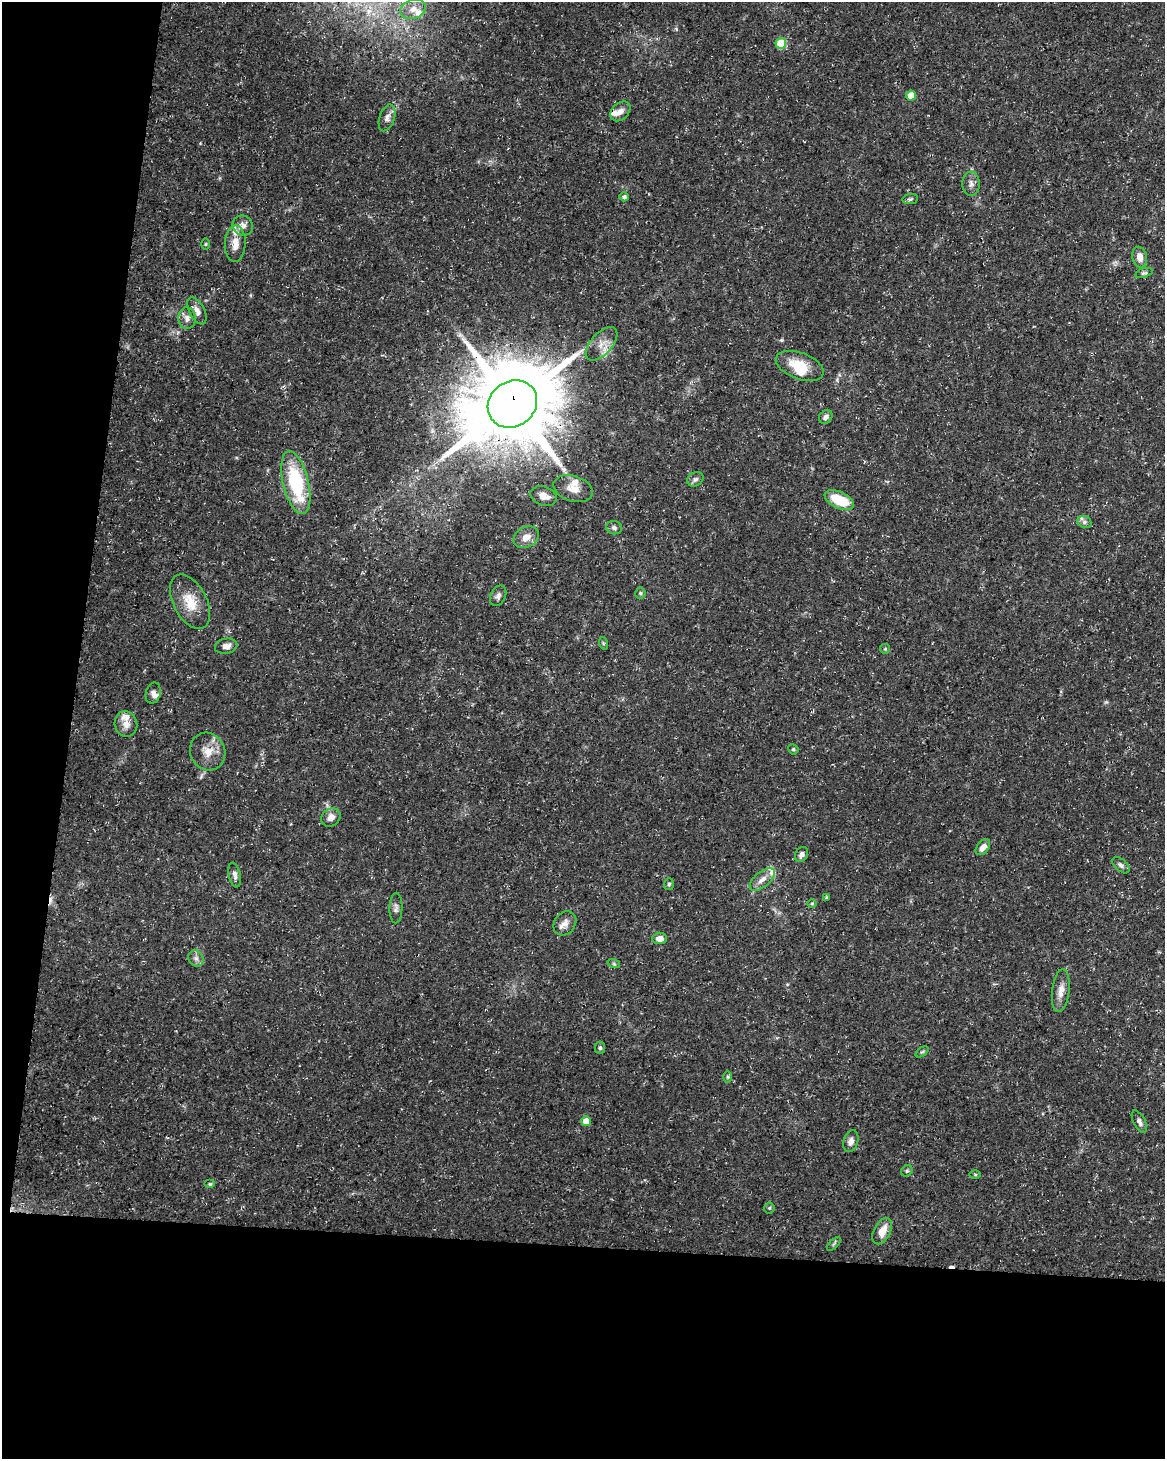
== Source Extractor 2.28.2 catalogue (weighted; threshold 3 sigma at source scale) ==
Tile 9 of 4 x 3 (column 1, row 3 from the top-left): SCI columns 10-1172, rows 285-1741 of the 4661 x 4881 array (HDU 1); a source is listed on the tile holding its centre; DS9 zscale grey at full resolution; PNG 1167 x 1461 px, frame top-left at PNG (2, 2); each listed source drawn as its Kron ellipse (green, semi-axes under 4 px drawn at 4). Shown black and unused: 21% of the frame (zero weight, under 3 of 5 exposures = <1% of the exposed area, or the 3 px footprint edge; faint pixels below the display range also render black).
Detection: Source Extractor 2.28.2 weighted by HDU 2 'WHT'; one run over the whole footprint, this tile lists its part. Background 0.0267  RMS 0.0022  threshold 0.00997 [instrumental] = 3 sigma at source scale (4.5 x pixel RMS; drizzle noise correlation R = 1.50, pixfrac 1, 0.0396/0.0396 arcsec/px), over >= 5 px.
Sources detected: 76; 2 cosmic-ray / hot-pixel residue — neither listed nor drawn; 10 inside a brighter listed object's ellipse — not listed separately; the other 64 listed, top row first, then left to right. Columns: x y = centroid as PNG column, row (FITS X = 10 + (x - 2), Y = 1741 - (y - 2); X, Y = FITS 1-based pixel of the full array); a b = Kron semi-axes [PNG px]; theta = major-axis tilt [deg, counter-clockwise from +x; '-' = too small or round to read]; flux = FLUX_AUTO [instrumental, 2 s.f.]
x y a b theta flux
413 9 13 9 20 2.2
781 43 5 5 - 8.8
911 96 5 5 - 3.5
620 111 11 8 44 1.4
387 118 14 7 71 1.1
971 184 12 8 -87 1.1
624 197 4 4 - 0.6
910 199 8 5 9 0.44
243 225 11 9 -42 1.5
205 244 5 3 - 0.23
235 244 18 10 87 2.5
1140 257 10 7 -78 1.7
1144 273 9 4 17 0.43
197 311 15 7 -62 1.4
187 318 11 8 -86 1.3
602 344 20 10 47 2.5
800 366 25 13 -20 5.7
512 404 26 22 36 3000
826 417 7 6 - 0.8
695 479 8 7 - 0.68
296 483 32 13 -76 16
573 489 20 12 -17 2.7
544 496 13 9 -20 1.7
839 500 16 8 -26 7.3
1084 522 7 6 - 0.62
614 528 8 6 -18 0.63
526 537 13 10 28 2.1
640 593 5 5 - 0.33
498 596 11 7 65 0.85
190 602 29 16 -62 5.3
603 643 6 4 -72 0.3
226 646 11 7 10 1.4
885 649 5 4 - 0.28
153 693 11 7 75 0.96
126 724 13 11 -75 1.9
793 749 5 5 - 0.39
208 751 19 17 -64 3.4
331 817 10 8 35 1.6
983 847 9 6 51 1.7
801 854 8 6 60 0.87
1121 865 10 6 -42 0.69
235 875 12 5 -79 0.86
762 879 15 7 40 1.7
669 884 6 5 - 0.34
826 897 3 3 - 0.22
812 903 5 3 - 0.2
396 908 15 6 89 0.87
565 923 13 10 53 1.6
659 938 7 6 - 1.6
196 958 8 7 - 0.88
614 964 6 4 -19 0.32
1061 991 21 8 83 2.1
600 1048 6 5 - 0.42
922 1052 7 4 35 0.32
728 1077 6 4 90 0.29
586 1121 5 5 - 3.2
1139 1121 12 6 -63 0.94
851 1141 11 7 73 1.1
907 1171 6 5 - 0.37
975 1174 6 4 -1 0.3
210 1184 5 4 - 0.31
769 1208 5 5 - 0.32
882 1231 14 8 63 2.8
834 1244 9 3 45 0.36
Overlapping masked pixels (flux is a lower limit): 1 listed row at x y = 512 404